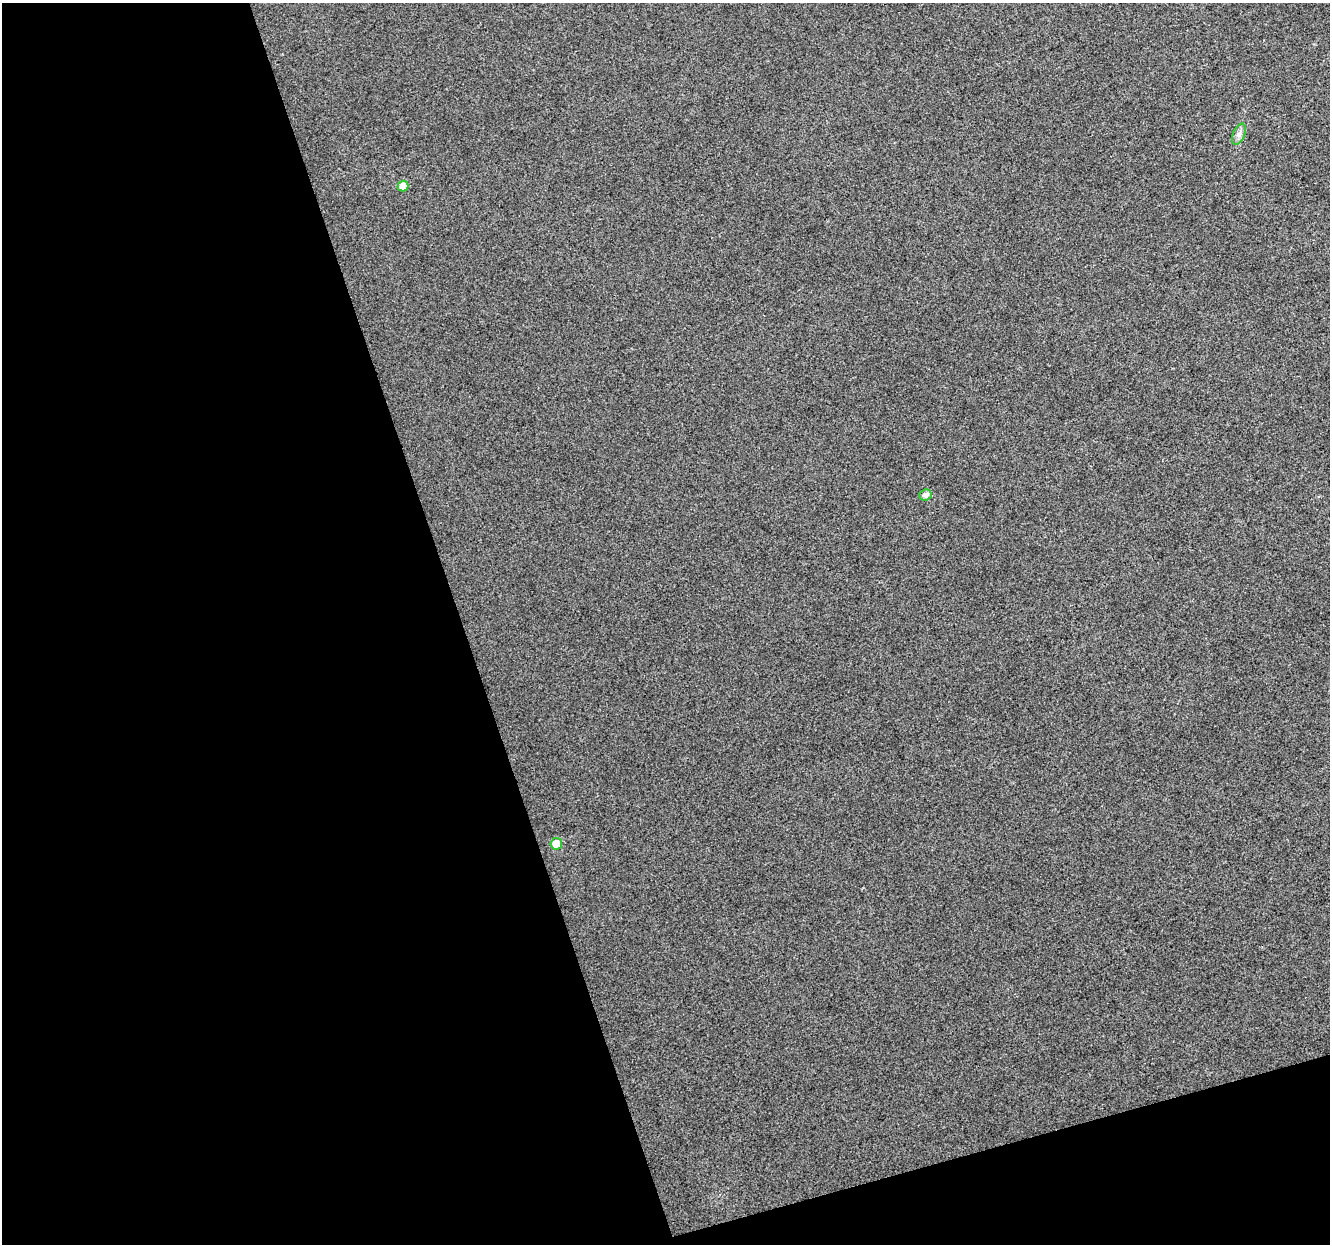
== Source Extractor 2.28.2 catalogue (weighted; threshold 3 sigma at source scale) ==
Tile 3 of 2 x 2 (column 1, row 2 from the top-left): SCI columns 1-1328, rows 40-1281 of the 2659 x 2579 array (HDU 1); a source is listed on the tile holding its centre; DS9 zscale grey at full resolution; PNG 1332 x 1246 px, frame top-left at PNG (2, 3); each listed source drawn as its Kron ellipse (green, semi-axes under 4 px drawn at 4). Shown black and unused: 39% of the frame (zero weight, under 3 of 4 exposures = <1% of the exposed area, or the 3 px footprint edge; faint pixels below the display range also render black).
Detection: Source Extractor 2.28.2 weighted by HDU 2 'WHT'; one run over the whole footprint, this tile lists its part. Background 0.0471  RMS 0.011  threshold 0.0513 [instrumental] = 3 sigma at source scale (4.5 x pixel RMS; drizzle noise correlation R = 1.50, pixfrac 1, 0.0396/0.0396 arcsec/px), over >= 5 px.
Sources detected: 4; all 4 listed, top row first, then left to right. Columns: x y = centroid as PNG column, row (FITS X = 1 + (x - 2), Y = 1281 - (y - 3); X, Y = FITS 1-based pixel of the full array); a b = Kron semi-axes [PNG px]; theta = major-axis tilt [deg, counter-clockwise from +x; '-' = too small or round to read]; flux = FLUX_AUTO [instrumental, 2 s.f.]
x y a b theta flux
1239 134 11 6 67 4.8
403 186 5 5 - 16
925 495 6 5 - 4.8
556 844 5 5 - 24